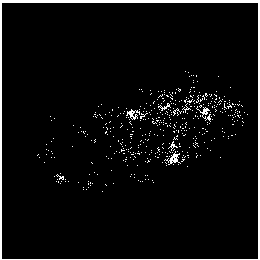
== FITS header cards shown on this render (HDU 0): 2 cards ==
NAXIS1  =                  256 /
NAXIS2  =                  256 /

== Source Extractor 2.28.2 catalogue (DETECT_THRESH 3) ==
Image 256 x 256 px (HDU 0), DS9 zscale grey, 1 PNG px = 1 image px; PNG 260 x 260 px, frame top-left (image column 1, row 256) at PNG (2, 3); no overlay
Background 18.3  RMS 1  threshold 3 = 3 sigma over >= 5 px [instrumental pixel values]
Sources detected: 75; all 75 listed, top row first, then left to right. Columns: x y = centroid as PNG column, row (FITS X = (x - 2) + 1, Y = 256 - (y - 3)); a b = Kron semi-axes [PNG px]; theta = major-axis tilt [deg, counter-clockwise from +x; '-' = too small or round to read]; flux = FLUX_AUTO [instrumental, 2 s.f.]
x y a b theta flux
218 76 2 2 - 53
193 87 2 2 - 47
178 89 4 3 - 100
190 90 5 2 - 75
175 93 4 2 - 30
214 94 3 2 - 56
205 95 5 3 - 79
172 96 8 2 89 150
158 97 4 2 - 83
202 99 9 2 17 140
184 101 3 2 - 45
190 101 7 4 25 130
224 101 2 2 - 44
210 103 7 2 55 63
219 103 4 2 - 62
168 104 9 3 45 140
160 106 5 3 - 74
186 106 2 2 - 50
200 106 5 2 - 48
213 106 3 2 - 37
229 106 5 2 - 140
184 108 6 6 - 120
178 110 6 6 - 220
204 111 7 6 - 99
130 113 8 6 47 480
150 113 3 2 - 33
99 114 3 2 - 44
144 114 6 3 -10 55
172 114 5 3 - 120
233 115 4 3 - 68
135 116 8 3 57 160
195 116 3 2 - 47
96 117 4 2 - 57
205 117 5 2 - 81
140 118 2 2 - 66
209 118 4 4 - 180
156 121 7 3 87 200
153 122 5 3 - 54
243 122 2 2 - 37
162 123 6 3 -34 160
174 126 3 2 - 70
182 128 6 4 5 100
189 128 2 2 - 32
206 131 3 2 - 60
105 132 3 3 - 73
199 132 2 2 - 34
149 134 3 2 - 54
131 136 6 3 87 140
177 136 3 2 - 25
175 138 3 3 - 110
196 138 3 2 - 48
94 140 3 2 - 71
211 140 2 2 - 33
172 145 6 5 - 270
179 146 3 2 - 61
194 146 4 2 - 73
158 148 5 2 - 73
122 150 6 3 22 130
139 153 3 2 - 65
132 154 4 2 - 78
179 154 3 2 - 56
38 155 5 3 - 60
187 155 2 2 - 46
155 156 5 3 - 65
196 157 3 2 - 59
174 159 11 8 -59 520
148 160 5 2 - 83
165 161 5 4 - 150
91 162 3 2 - 41
170 163 5 2 - 140
137 165 2 2 - 26
54 176 3 2 - 50
60 176 7 4 -22 220
59 183 5 2 - 64
90 183 5 4 - 150